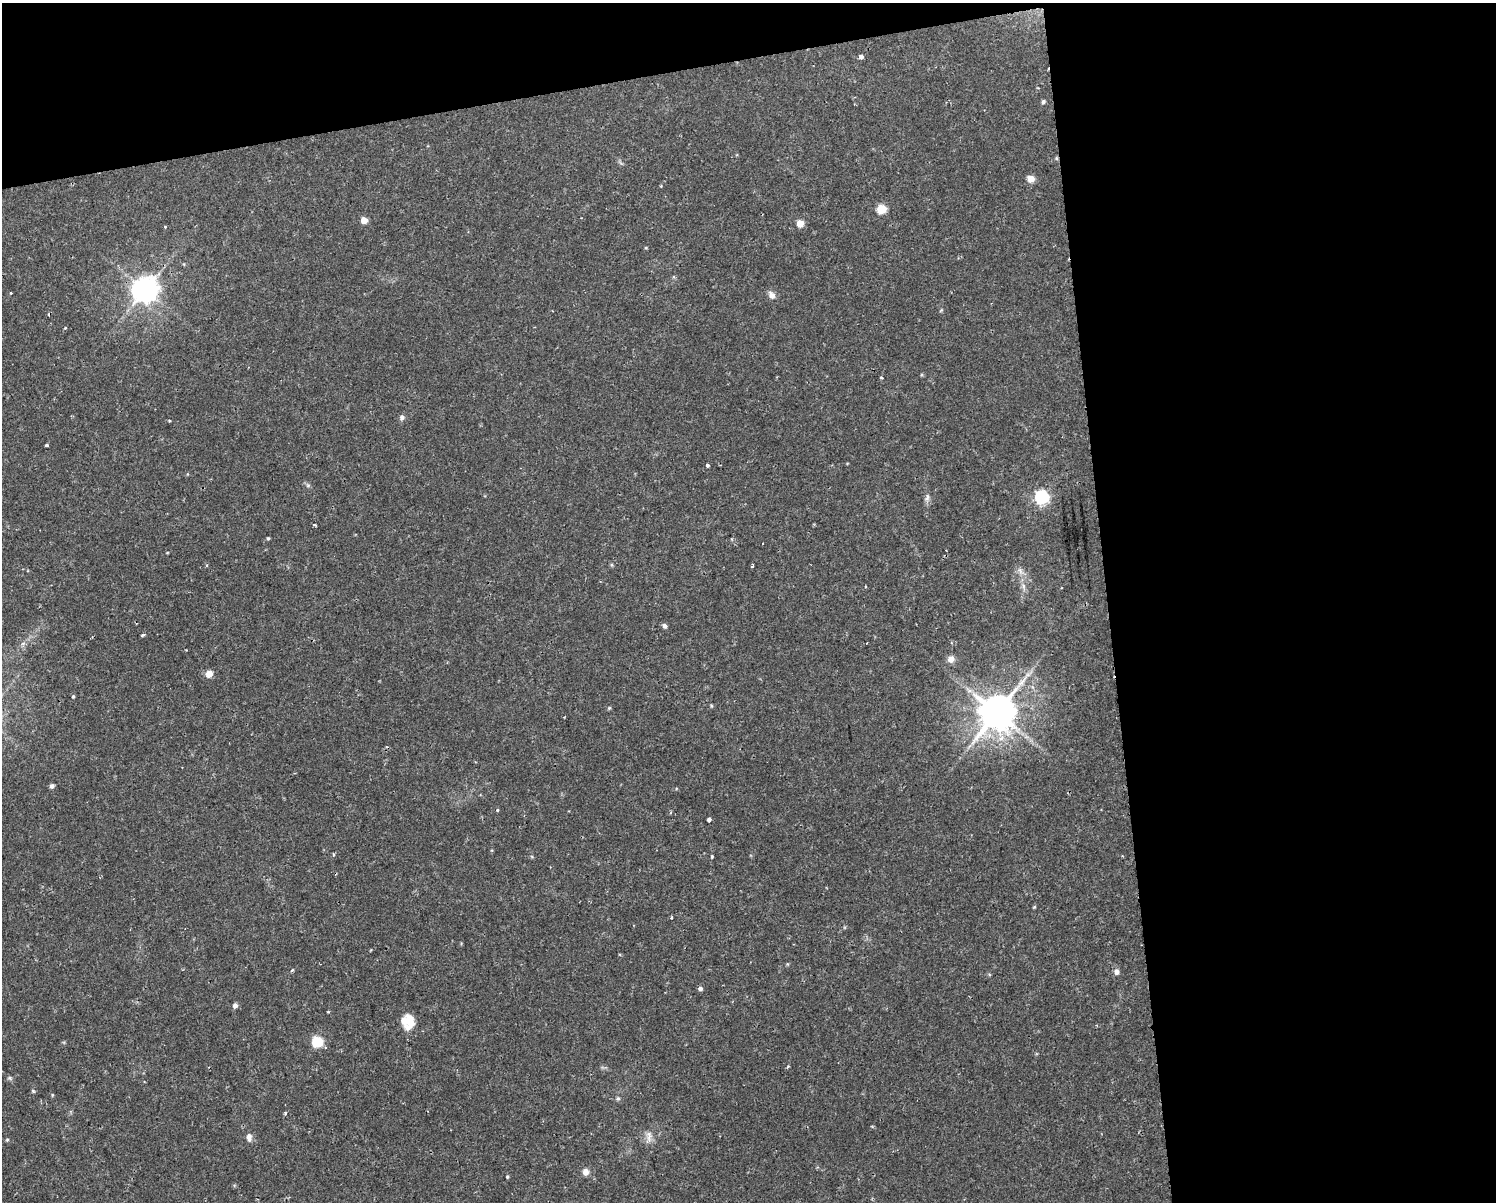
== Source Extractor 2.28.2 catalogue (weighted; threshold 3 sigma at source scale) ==
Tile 3 of 3 x 4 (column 3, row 1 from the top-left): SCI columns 3054-4547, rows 3600-4799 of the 4573 x 4799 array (HDU 1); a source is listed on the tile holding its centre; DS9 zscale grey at full resolution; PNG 1498 x 1204 px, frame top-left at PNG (2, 3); no overlay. Shown black and unused: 32% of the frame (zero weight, under 2 of 3 exposures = <1% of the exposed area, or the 3 px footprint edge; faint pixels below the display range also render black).
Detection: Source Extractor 2.28.2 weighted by HDU 2 'WHT'; one run over the whole footprint, this tile lists its part. Background 0.0342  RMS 0.0031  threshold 0.0142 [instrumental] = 3 sigma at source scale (4.5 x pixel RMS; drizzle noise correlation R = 1.50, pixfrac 1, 0.0396/0.0396 arcsec/px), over >= 5 px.
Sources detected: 59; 2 cosmic-ray / hot-pixel residue — not listed; the other 57 listed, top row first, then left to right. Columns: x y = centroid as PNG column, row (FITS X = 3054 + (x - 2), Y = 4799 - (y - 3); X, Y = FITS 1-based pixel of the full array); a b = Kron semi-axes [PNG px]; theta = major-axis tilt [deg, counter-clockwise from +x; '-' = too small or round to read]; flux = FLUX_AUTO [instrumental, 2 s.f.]
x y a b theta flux
861 57 4 4 - 2
1043 102 5 4 - 0.69
1056 158 6 3 -72 0.4
1031 179 6 6 - 3.2
661 186 4 3 - 0.28
881 209 5 5 - 14
364 220 5 5 - 4.4
800 223 6 6 - 3.7
165 227 3 2 - 0.49
145 290 8 8 - 350
11 293 3 3 - 0.25
772 295 10 7 -53 1.7
65 328 3 2 - 0.61
881 378 3 3 - 0.46
402 417 6 6 - 1
169 421 3 3 - 0.39
46 445 3 3 - 0.46
707 465 3 3 - 1
308 485 6 4 18 0.43
927 497 10 5 80 1.1
1042 497 6 6 - 59
268 538 4 3 - 0.38
752 566 4 3 - 0.62
1020 571 12 5 -62 1.4
865 587 3 2 - 0.32
664 626 6 5 - 0.92
143 635 5 3 - 0.47
951 659 8 8 - 1.8
209 674 6 6 - 3.5
73 696 4 4 - 0.37
609 708 6 3 72 0.31
997 712 11 10 - 900
52 786 5 5 - 0.93
497 810 4 4 - 0.37
709 820 4 4 - 1.8
333 854 5 3 - 0.41
712 856 5 4 - 0.33
1034 907 5 3 - 0.28
672 917 3 3 - 0.54
292 970 3 3 - 0.63
1116 972 6 6 - 1.3
700 988 5 4 - 1
235 1005 6 5 - 1.1
328 1012 3 3 - 0.27
408 1022 17 15 -88 5.2
317 1042 6 5 - 25
787 1067 4 3 - 0.39
10 1078 6 5 - 0.54
33 1091 6 3 -45 0.35
52 1095 5 3 - 0.28
618 1098 6 5 - 0.51
285 1113 4 4 - 0.43
649 1136 18 6 -83 2
249 1137 11 7 -87 1.5
7 1140 4 4 - 0.38
586 1172 6 6 - 2.2
507 1177 5 3 - 0.36
Overlapping masked pixels (flux is a lower limit): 1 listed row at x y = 1056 158